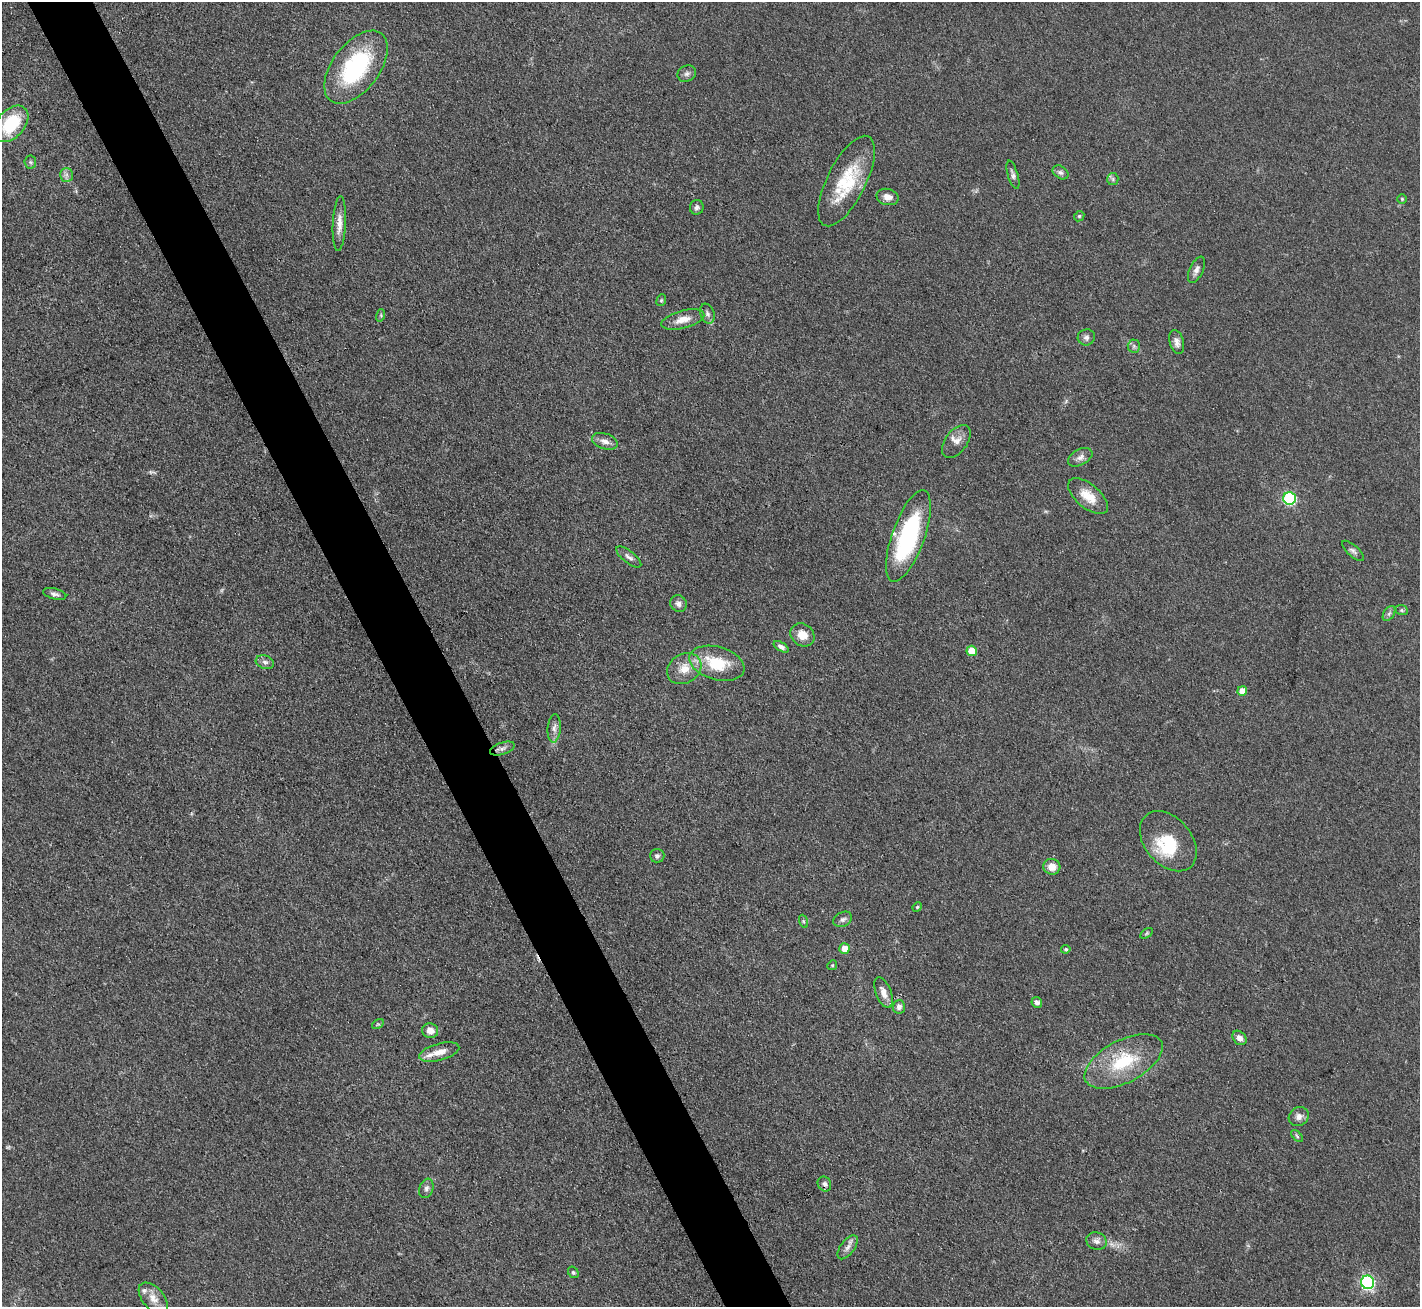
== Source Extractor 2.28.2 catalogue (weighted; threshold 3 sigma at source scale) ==
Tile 11 of 4 x 4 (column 3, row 3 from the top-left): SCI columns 2837-4254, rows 1457-2761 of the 5672 x 5659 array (HDU 1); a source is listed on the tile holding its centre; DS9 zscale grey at full resolution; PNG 1422 x 1309 px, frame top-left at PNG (2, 2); each listed source drawn as its Kron ellipse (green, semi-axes under 4 px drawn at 4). Shown black and unused: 5% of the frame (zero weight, under 3 of 4 exposures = <1% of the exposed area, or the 3 px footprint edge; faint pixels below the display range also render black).
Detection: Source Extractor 2.28.2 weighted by HDU 2 'WHT'; one run over the whole footprint, this tile lists its part. Background 0.0921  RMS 0.0064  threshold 0.0286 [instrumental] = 3 sigma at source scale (4.5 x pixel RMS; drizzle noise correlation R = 1.50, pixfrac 1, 0.05/0.05 arcsec/px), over >= 5 px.
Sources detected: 76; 1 inside a brighter object's white glare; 1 cosmic-ray / hot-pixel residue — neither listed nor drawn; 4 inside a brighter listed object's ellipse — not listed separately; the other 70 listed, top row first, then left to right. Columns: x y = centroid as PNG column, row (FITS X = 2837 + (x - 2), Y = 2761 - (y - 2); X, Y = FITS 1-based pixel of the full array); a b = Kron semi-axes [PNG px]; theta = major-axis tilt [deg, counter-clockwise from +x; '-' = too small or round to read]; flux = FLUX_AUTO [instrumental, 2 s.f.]
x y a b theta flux
356 67 42 23 53 70
687 74 9 7 28 2.2
11 124 21 13 48 33
30 162 6 6 - 1.2
1061 172 8 6 -37 1.9
66 175 7 6 - 2.2
1013 175 15 5 -74 2.4
1113 179 6 5 - 1.2
846 181 50 19 63 34
887 197 11 8 -13 4.3
1402 199 5 5 - 0.84
697 207 7 7 - 2
1079 216 5 4 - 0.82
339 224 27 6 87 6.3
1196 270 14 6 65 3.2
661 300 6 4 68 0.92
707 314 10 7 -70 2.3
381 315 6 4 73 0.85
683 319 22 9 15 7.4
1086 337 9 8 - 2.2
1177 342 12 7 -75 3.4
1134 346 6 6 - 1.4
605 441 13 8 -18 3.9
956 442 19 11 53 5.3
1080 457 13 8 28 3.3
1088 496 24 11 -40 11
1289 498 6 6 - 80
908 536 48 16 70 79
1353 551 14 5 -42 2.2
629 557 15 6 -38 2.8
55 594 12 5 -14 2.2
679 604 9 8 - 3
1402 610 6 5 - 0.99
1389 613 8 5 55 1.4
802 635 13 10 -36 8
781 647 8 4 -31 2.3
972 651 5 5 - 11
265 662 9 6 -19 2.5
717 663 28 16 -16 26
684 669 18 14 31 10
1242 691 5 5 - 7.8
554 728 14 6 85 3.3
502 749 13 6 19 2.5
1168 841 34 23 -49 27
657 856 7 7 - 1.7
1052 867 8 8 - 6.8
917 907 5 4 - 0.79
843 919 10 7 26 2.2
803 921 6 4 -71 0.9
1147 933 7 4 32 0.82
845 948 5 5 - 7
1066 949 4 4 - 1.1
832 965 5 4 - 0.81
883 992 16 7 -69 5.4
1037 1002 6 5 - 2.1
899 1007 7 6 - 2.8
378 1024 6 4 32 0.84
430 1031 8 7 - 5.1
1239 1038 8 6 -48 3.4
439 1052 20 8 15 7.3
1124 1061 43 21 27 36
1299 1117 10 9 - 3.4
1297 1136 7 4 -46 1.1
824 1184 7 6 - 2
426 1188 10 6 70 2.3
1097 1241 10 8 -19 3.1
848 1247 14 7 54 3.4
573 1272 6 5 - 0.92
1368 1282 7 6 - 100
153 1298 18 10 -50 6.7
Isophote crosses this tile's border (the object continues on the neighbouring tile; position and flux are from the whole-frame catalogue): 1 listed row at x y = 11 124